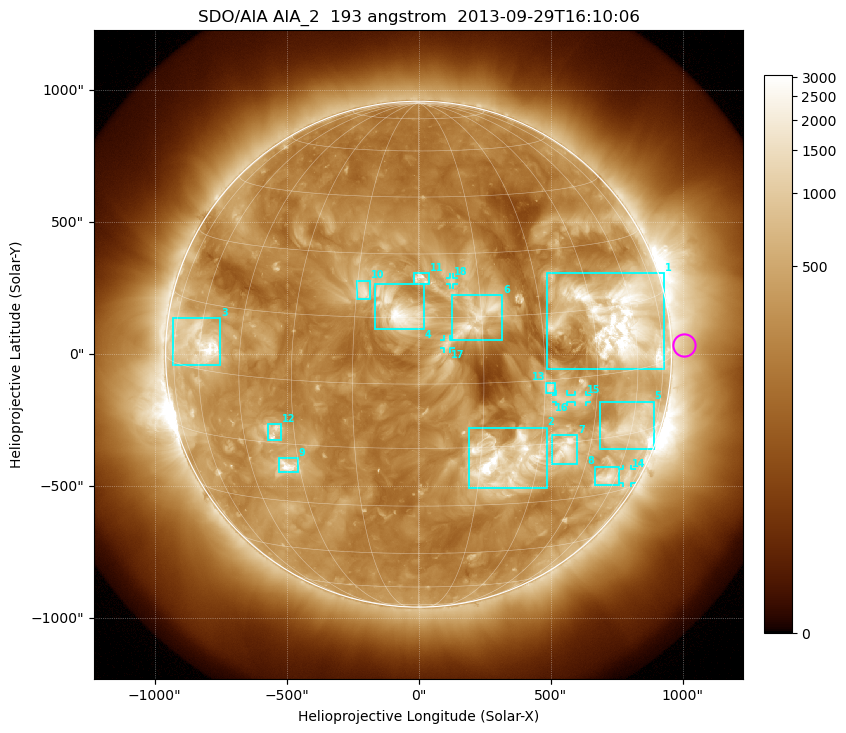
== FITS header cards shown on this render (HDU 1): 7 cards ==
TELESCOP= 'SDO/AIA'
INSTRUME= 'AIA_2'
WAVELNTH=                  193
WAVEUNIT= 'angstrom'
DATE-OBS= '2013-09-29T16:10:06.84'
CTYPE1  = 'HPLN-TAN'
CTYPE2  = 'HPLT-TAN'

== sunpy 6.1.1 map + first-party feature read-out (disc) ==
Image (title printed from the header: SDO/AIA AIA_2  193 angstrom  2013-09-29T16:10:06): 1024 x 1024 px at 2.4 arcsec/px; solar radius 958 arcsec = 399 px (full disc in frame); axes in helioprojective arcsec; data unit not stated in the header (colour bar unlabelled)
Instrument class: DISC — disc imager (sunpy class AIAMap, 193 A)
Bright regions (active regions / flare kernels): reference = the median radial profile (limb darkening/brightening removed); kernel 9 px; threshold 5 sigma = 667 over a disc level ~272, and >= 1.15x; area >= 12 px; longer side >= 10 px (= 24 arcsec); searched inside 0.97 R_sun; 18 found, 18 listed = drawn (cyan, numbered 1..; 5 of them under ~33 arcsec drawn as corner ticks so the feature stays visible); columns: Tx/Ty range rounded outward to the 5 arcsec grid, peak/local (2 s.f.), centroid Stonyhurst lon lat
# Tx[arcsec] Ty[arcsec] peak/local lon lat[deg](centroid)
1 485..930 -55..310 16 +54 +12
2 190..485 -510..-275 16 +21 -19
3 -930..-750 -40..140 13 -60 +6
4 -165..20 95..270 11 -5 +17
5 685..890 -360..-180 7.9 +61 -13
6 125..320 55..225 7.1 +14 +15
7 505..600 -420..-305 7.7 +37 -17
8 665..760 -495..-425 6.4 +55 -25
9 -530..-455 -450..-390 9 -34 -21
10 -235..-185 205..280 6.1 -13 +21
11 -20..40 265..310 6.7 +1 +24
12 -570..-520 -330..-265 5.4 -35 -12
13 480..515 -150..-105 5.6 +31 -2
14 775..810 -490..-435 3.5 +67 -26
15 590..635 -180..-155 3.9 +40 -5
16 520..565 -180..-150 3.9 +34 -4
17 95..120 20..55 3.1 +7 +9
18 120..135 265..290 3.9 +8 +23
Off-limb structures (1.02-1.3 R_sun): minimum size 162 px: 3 found; the strongest spans PA ~235..305 deg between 1.02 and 1.3 R_sun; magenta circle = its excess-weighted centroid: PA ~270 deg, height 1.05 R_sun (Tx ~1005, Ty ~35 arcsec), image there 1.7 x the reference